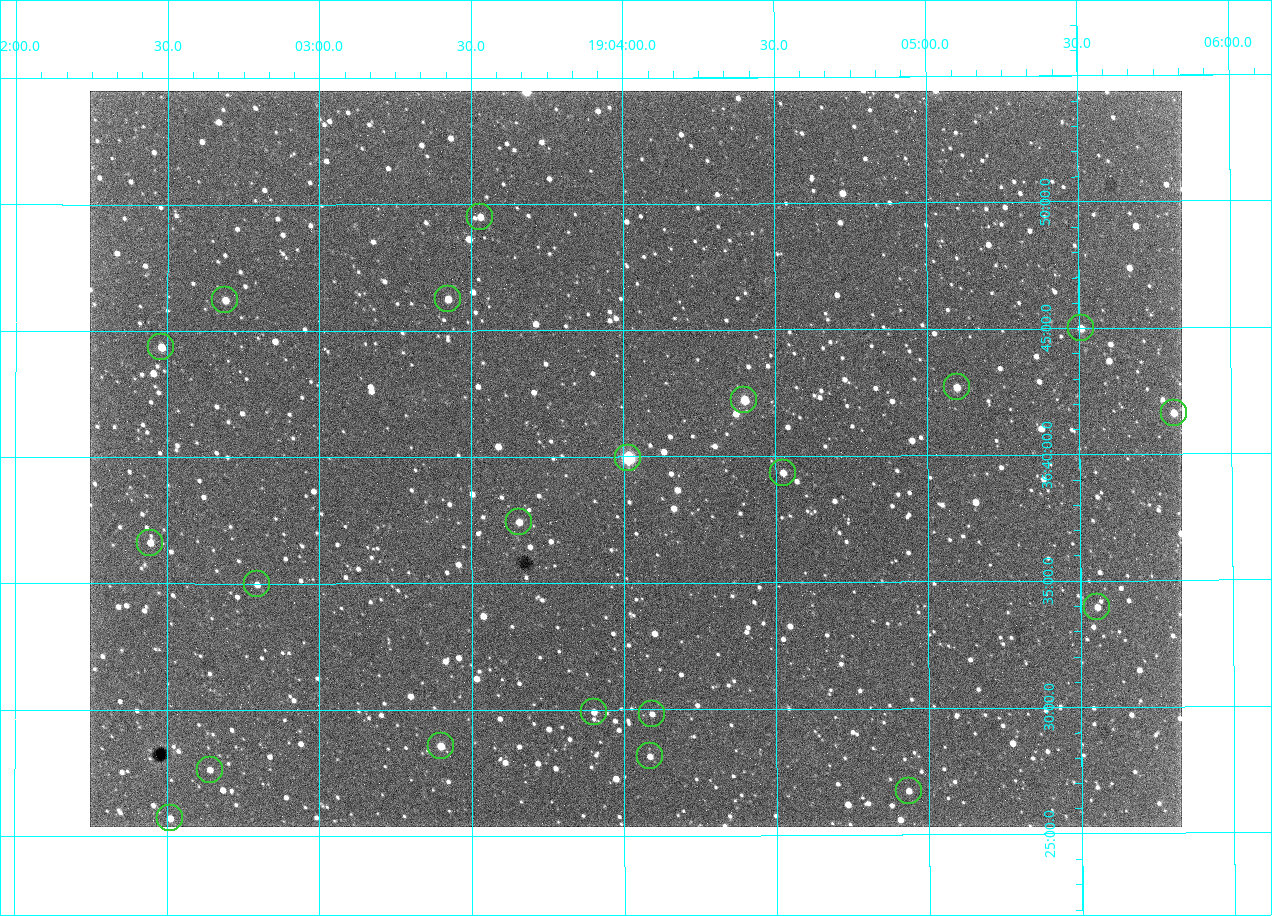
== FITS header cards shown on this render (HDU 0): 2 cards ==
NAXIS1  =                 1092 /fastest changing axis
NAXIS2  =                  736 /next to fastest changing axis

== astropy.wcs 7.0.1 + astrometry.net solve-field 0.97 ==
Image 1092 x 736 px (HDU 0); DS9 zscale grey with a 90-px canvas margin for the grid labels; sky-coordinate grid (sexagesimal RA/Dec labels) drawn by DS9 from the SOLVED WCS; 21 Tycho-2 reference stars matched to detected sources circled (green)
Header WCS: none
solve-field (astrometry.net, Tycho-2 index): SOLVED blind (the file carries no WCS)
Solved WCS: RA---TAN-SIP/DEC--TAN-SIP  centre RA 19:04:02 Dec +36:40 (286.01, +36.67 deg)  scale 2.37 arcsec/px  FOV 43.2' x 29.1'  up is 0 deg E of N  parity flipped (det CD > 0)
(file carries no celestial WCS; the grid is the blind solution)
Tycho-2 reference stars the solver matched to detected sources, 21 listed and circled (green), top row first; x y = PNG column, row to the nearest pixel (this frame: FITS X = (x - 90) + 1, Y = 736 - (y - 91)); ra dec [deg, ICRS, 3 dp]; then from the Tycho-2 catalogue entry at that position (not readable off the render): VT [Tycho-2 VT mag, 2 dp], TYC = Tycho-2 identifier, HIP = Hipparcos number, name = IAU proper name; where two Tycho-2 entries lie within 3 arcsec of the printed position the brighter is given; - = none
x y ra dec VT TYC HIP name
480 217 285.882 +36.825 10.95 2652-329-1 - -
448 299 285.856 +36.771 11.11 2652-1253-1 - -
225 300 285.672 +36.770 11.14 2651-2527-1 - -
1081 328 286.377 +36.750 10.72 2652-110-1 - -
161 347 285.620 +36.739 11.03 2651-1906-1 - -
957 387 286.274 +36.711 10.88 2652-1070-1 - -
744 400 286.100 +36.704 10.14 2652-1649-1 - -
1174 413 286.453 +36.694 11.14 2652-77-1 - -
628 458 286.004 +36.666 8.52 2652-1368-1 - -
783 473 286.131 +36.656 11.73 2652-1640-1 - -
519 522 285.914 +36.624 11.11 2652-845-1 - -
150 543 285.611 +36.610 11.49 2651-2437-1 - -
257 584 285.699 +36.583 11.58 2651-2403-1 - -
1097 607 286.389 +36.566 11.69 2652-176-1 - -
594 712 285.975 +36.498 11.48 2652-1679-1 - -
652 714 286.023 +36.497 11.84 2652-1694-1 - -
441 746 285.849 +36.476 10.21 2652-1424-1 - -
650 756 286.021 +36.469 11.69 2652-1542-1 - -
210 770 285.660 +36.461 11.58 2651-2129-1 - -
909 791 286.233 +36.446 11.65 2652-1600-1 - -
170 818 285.627 +36.429 11.63 2651-2447-1 - -